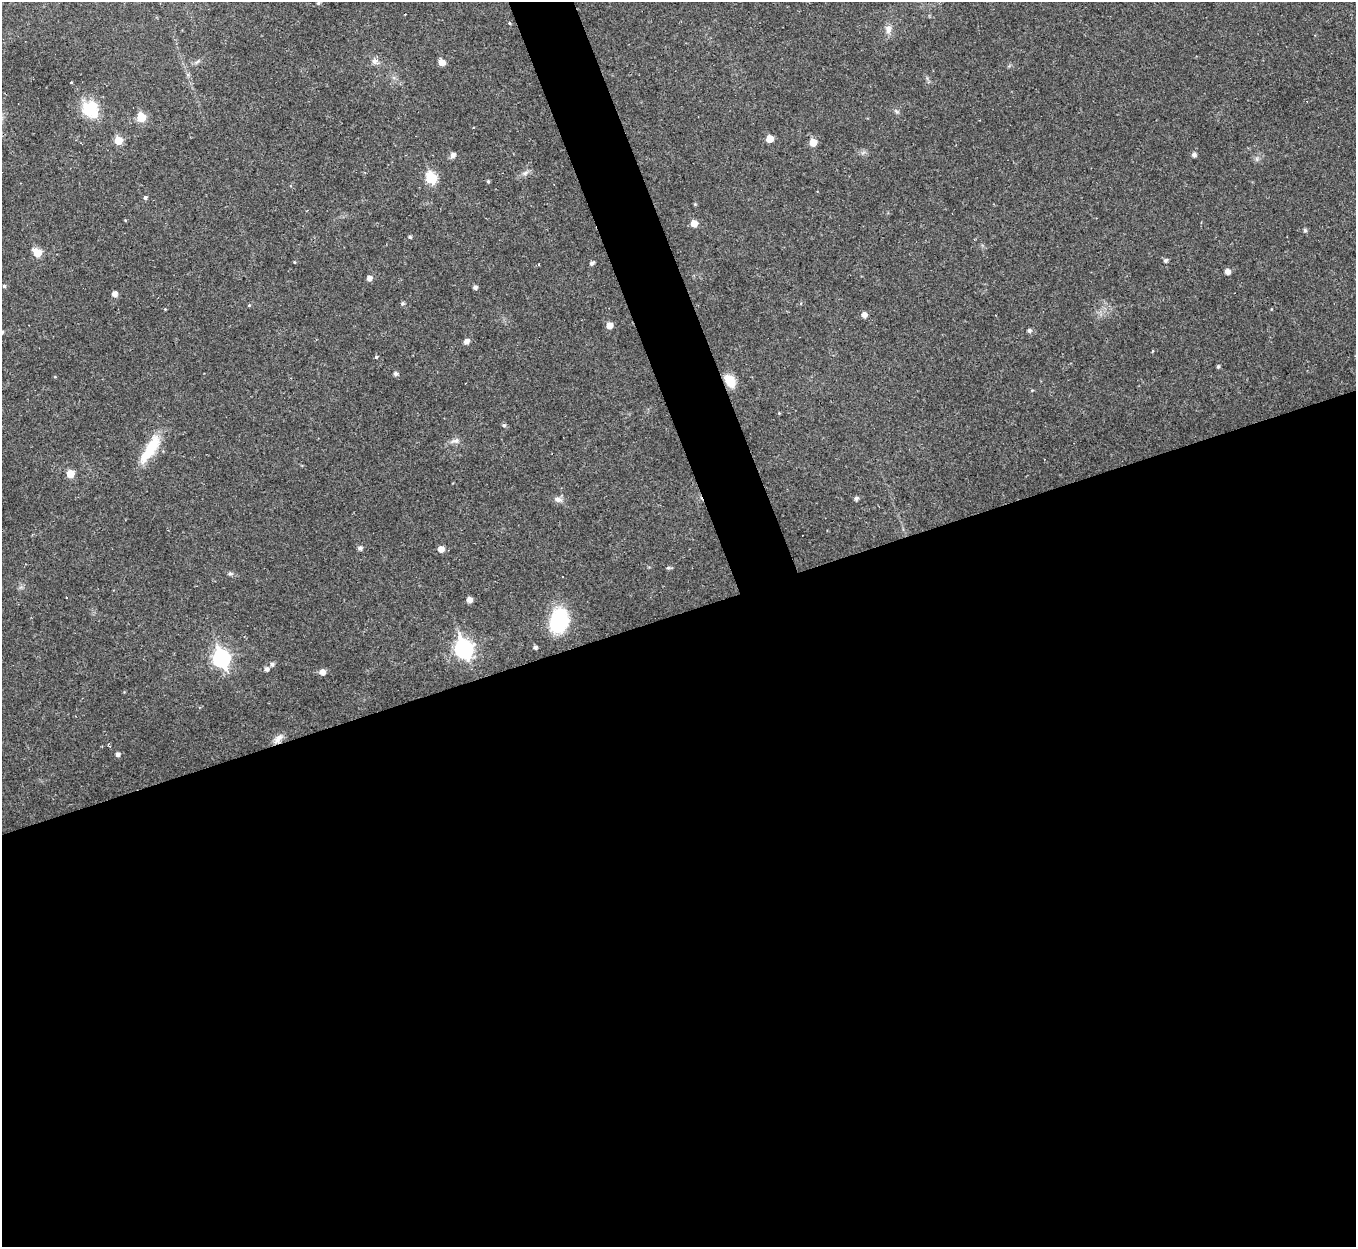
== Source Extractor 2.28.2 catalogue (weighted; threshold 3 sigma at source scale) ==
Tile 15 of 4 x 4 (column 3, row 4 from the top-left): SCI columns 2707-4060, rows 144-1388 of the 5413 x 5393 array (HDU 1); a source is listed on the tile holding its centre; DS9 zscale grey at full resolution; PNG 1358 x 1249 px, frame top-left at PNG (2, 2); no overlay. Shown black and unused: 53% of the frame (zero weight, under 2 of 3 exposures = <1% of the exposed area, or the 3 px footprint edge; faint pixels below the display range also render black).
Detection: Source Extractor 2.28.2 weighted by HDU 2 'WHT'; one run over the whole footprint, this tile lists its part. Background 0.0387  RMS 0.0048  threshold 0.0214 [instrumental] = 3 sigma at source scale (4.5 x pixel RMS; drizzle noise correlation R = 1.50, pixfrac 1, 0.05/0.05 arcsec/px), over >= 5 px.
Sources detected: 66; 3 cosmic-ray / hot-pixel residue — not listed; the other 63 listed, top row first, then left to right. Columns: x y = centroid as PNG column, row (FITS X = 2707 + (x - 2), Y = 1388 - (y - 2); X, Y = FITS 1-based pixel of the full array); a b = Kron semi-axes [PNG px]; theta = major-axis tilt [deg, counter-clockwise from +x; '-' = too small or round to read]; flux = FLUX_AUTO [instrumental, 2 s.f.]
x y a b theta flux
318 3 5 4 - 0.78
509 23 4 4 - 0.5
888 29 12 9 87 2.9
375 61 8 8 - 1.9
442 62 5 5 - 4.6
91 108 17 15 75 19
896 111 6 5 - 0.85
141 117 6 5 - 14
769 139 5 5 - 5.9
118 140 6 5 - 11
813 142 5 5 - 6.7
453 155 6 5 - 1.9
1194 155 5 5 - 1.4
525 173 8 5 45 1.3
431 178 6 6 - 28
488 181 4 4 - 0.57
145 198 4 4 - 0.95
694 223 5 5 - 5.6
1305 230 5 4 - 0.85
410 237 5 4 - 0.68
37 253 7 5 -43 11
1165 260 5 5 - 1
294 262 4 2 - 0.37
592 263 5 4 - 1.3
1227 272 5 5 - 2.6
369 278 5 5 - 2.3
4 286 5 4 - 0.82
475 287 5 4 - 1.3
114 294 5 5 - 2.4
403 303 5 5 - 0.9
249 305 4 3 - 0.43
165 309 4 4 - 0.34
864 315 6 5 - 2.3
609 325 5 5 - 4.1
1029 331 5 5 - 1.2
2 332 4 3 - 0.84
466 341 5 5 - 2.6
376 357 4 4 - 0.56
1218 366 4 4 - 0.78
395 374 5 4 - 1.3
730 381 15 10 -58 7.7
779 413 4 4 - 0.38
504 425 5 4 - 0.91
455 441 14 6 18 2
150 449 40 12 58 15
70 474 5 5 - 8
856 498 5 4 - 1.2
558 499 10 7 -15 2.1
360 548 5 5 - 1.4
441 549 5 5 - 3.7
668 568 6 5 - 0.71
230 574 6 4 0 0.82
469 600 5 5 - 2.8
559 621 21 15 75 36
535 647 4 4 - 1.2
464 649 9 8 - 140
221 658 9 7 -74 120
272 664 6 6 - 1.3
266 669 6 5 - 1.3
322 672 6 5 - 3.1
278 739 14 8 57 3.1
110 746 4 3 - 0.49
118 754 5 5 - 1.4
Overlapping masked pixels (flux is a lower limit): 1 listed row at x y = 278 739
Isophote crosses this tile's border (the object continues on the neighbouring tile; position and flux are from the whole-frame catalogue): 1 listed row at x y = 2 332